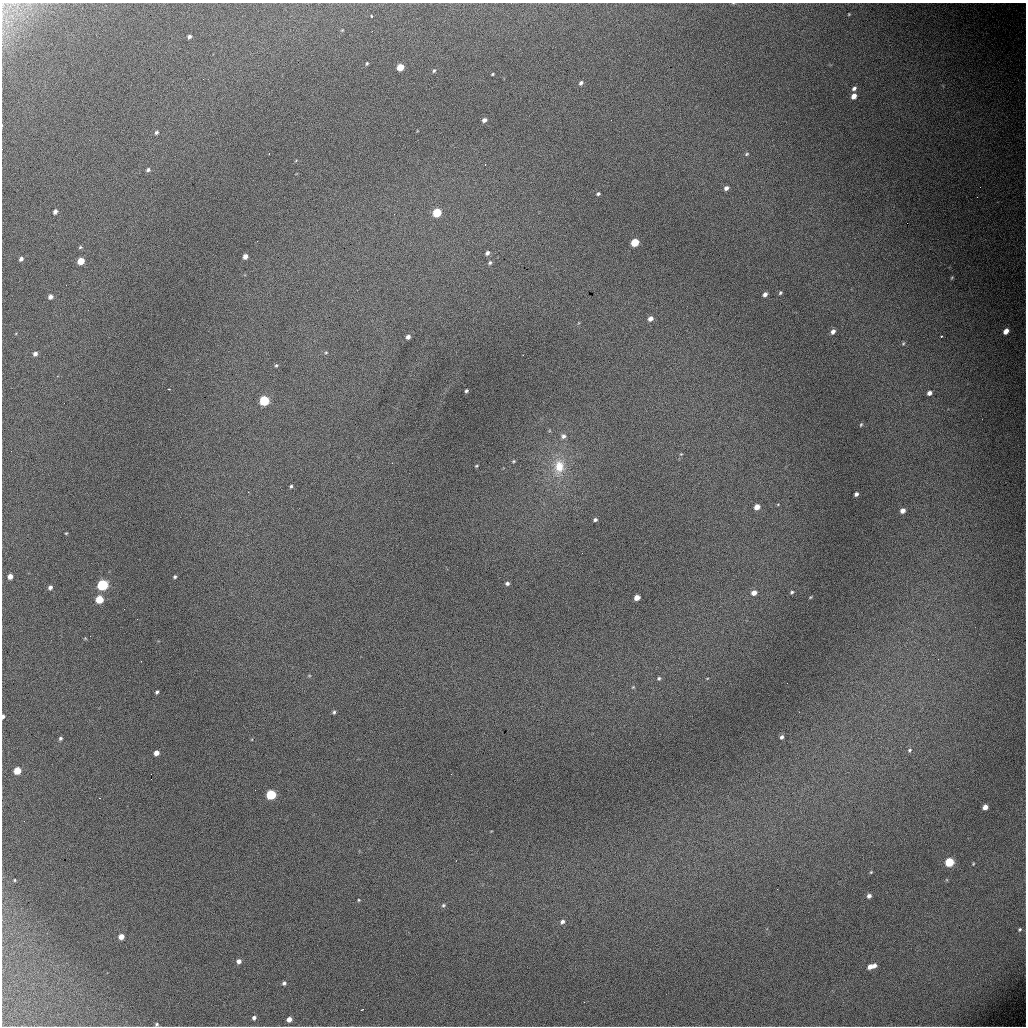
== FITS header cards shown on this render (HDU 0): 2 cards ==
NAXIS1  =                 1024 / length of data axis 1
NAXIS2  =                 1024 / length of data axis 2

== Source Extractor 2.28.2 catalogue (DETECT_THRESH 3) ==
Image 1024 x 1024 px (HDU 0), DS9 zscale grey, 1 PNG px = 1 image px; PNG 1028 x 1028 px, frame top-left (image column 1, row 1024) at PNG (2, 3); no overlay
Background 4970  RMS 53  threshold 158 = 3 sigma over >= 5 px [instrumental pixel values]
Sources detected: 115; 1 with non-positive FLUX_AUTO (blend fragments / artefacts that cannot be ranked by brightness) is not listed; the other 114 listed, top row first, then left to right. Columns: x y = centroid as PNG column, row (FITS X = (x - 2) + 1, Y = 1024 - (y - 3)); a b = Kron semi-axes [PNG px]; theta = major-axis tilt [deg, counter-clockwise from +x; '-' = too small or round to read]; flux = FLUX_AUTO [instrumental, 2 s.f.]
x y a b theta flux
849 14 3 3 - 2900
371 15 3 2 - 6000
342 30 3 3 - 2700
189 36 4 3 - 8500
367 63 5 4 - 4200
400 67 5 5 - 73000
434 71 6 4 61 5600
492 74 3 2 - 3600
581 83 5 4 - 9000
854 88 6 4 43 11000
854 96 5 4 - 27000
484 120 5 4 - 13000
611 120 2 2 - 1400
156 132 5 4 - 7000
2 149 2 2 - 2700
269 153 3 2 - 4200
747 154 5 4 - 4600
148 170 5 4 - 7900
980 187 2 2 - 2700
726 188 5 4 - 12000
598 194 4 3 - 6100
55 212 5 4 - 12000
437 212 6 5 - 160000
635 242 5 5 - 110000
80 247 5 4 - 4400
487 253 6 5 - 9900
245 256 5 4 - 20000
21 259 5 4 - 11000
81 261 5 5 - 76000
490 263 6 5 - 6900
952 277 5 3 - 3700
66 285 2 2 - 5500
780 293 4 3 - 5000
765 294 5 4 - 13000
50 297 5 4 - 16000
650 319 6 5 - 18000
833 331 5 4 - 15000
1006 331 5 4 - 31000
941 336 3 2 - 2800
408 337 4 4 - 12000
903 343 5 4 - 4000
326 353 5 3 - 4000
35 354 5 4 - 11000
276 365 5 4 - 4500
169 389 3 2 - 2600
466 391 3 3 - 5800
929 393 4 4 - 14000
264 401 6 5 - 260000
861 425 5 4 - 4000
563 436 7 6 - 12000
11 451 2 2 - 7100
681 454 4 4 - 3400
513 461 5 4 - 4400
476 466 4 3 - 3700
559 466 20 14 86 87000
291 486 4 3 - 5600
856 494 4 4 - 10000
778 504 4 3 - 2800
757 507 5 5 - 29000
903 511 5 5 - 20000
595 520 4 3 - 7100
66 533 3 3 - 3000
10 576 5 4 - 23000
175 577 4 3 - 5100
507 583 5 4 - 8000
102 585 6 5 - 380000
50 587 5 4 - 9700
792 592 5 4 - 5500
754 593 6 5 - 22000
637 597 5 4 - 31000
810 597 4 3 - 3100
99 599 5 5 - 100000
124 609 2 2 - 11000
137 619 3 2 - 4300
85 638 5 3 - 2900
938 659 3 2 - 3200
309 676 5 3 - 3400
659 678 5 5 - 5800
707 678 4 3 - 2500
787 683 2 2 - 7900
633 687 5 4 - 3700
157 692 4 3 - 6400
334 712 5 4 - 6000
3 716 4 3 - 10000
782 737 4 4 - 8800
60 738 4 4 - 6400
909 750 6 4 42 5400
156 753 4 4 - 23000
17 771 5 5 - 77000
451 774 2 2 - 2500
255 790 2 2 - 24000
271 794 6 5 - 240000
99 798 2 2 - 2700
985 807 5 4 - 25000
24 821 3 2 - 3800
949 862 5 5 - 180000
973 864 3 2 - 3100
871 872 5 4 - 3800
14 880 3 3 - 3200
777 889 2 2 - 1600
869 896 4 4 - 13000
359 900 4 3 - 3200
443 905 5 4 - 5800
562 922 6 5 - 10000
1020 929 4 4 - 4300
121 937 5 5 - 26000
239 961 5 5 - 15000
874 965 5 4 - 11000
870 966 7 5 30 23000
284 983 5 5 - 8100
584 1002 2 2 - 8200
254 1018 5 4 - 9100
289 1019 5 4 - 23000
156 1024 5 4 - 5300
At the frame edge (FLAGS 8, measured only in part): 3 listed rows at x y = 2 149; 3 716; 156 1024
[1 non-positive-flux detection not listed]